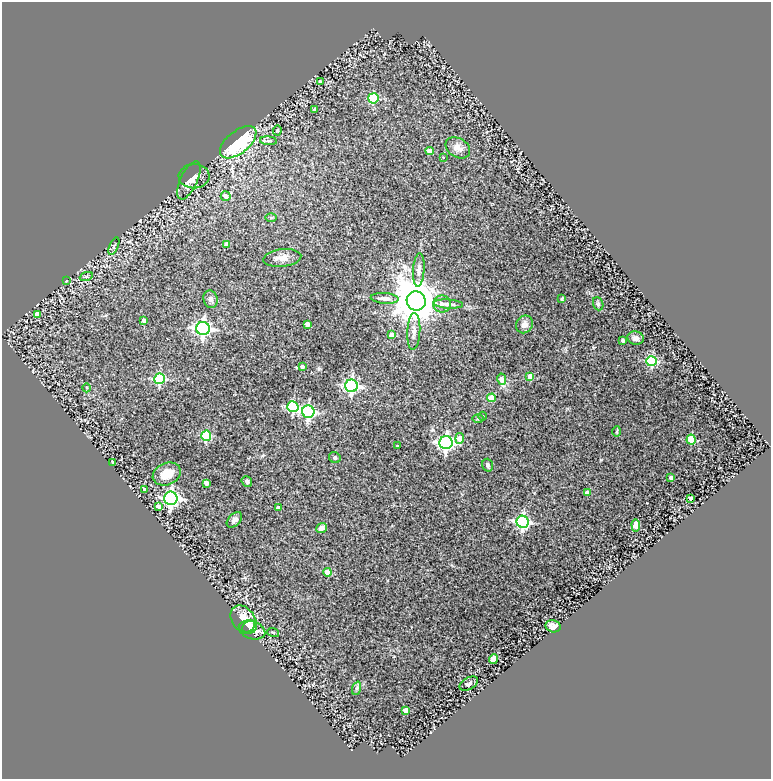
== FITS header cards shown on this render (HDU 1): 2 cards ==
NAXIS1  =                  769
NAXIS2  =                  777

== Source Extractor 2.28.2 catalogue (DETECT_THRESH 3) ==
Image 769 x 777 px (HDU 1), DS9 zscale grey, 1 PNG px = 1 image px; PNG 773 x 781 px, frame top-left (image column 1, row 777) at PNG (2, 2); each listed source drawn as its Kron ellipse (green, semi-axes under 4 px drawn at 4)
Background 0.321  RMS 0.032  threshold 0.0957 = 3 sigma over >= 5 px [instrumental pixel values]
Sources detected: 80; all 80 listed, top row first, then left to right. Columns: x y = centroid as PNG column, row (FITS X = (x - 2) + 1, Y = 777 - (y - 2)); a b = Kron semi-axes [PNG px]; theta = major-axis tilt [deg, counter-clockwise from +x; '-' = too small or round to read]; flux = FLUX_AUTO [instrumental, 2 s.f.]
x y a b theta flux
320 82 4 3 - 6
373 98 5 5 - 130
315 110 4 3 - 8.7
277 130 5 4 - 2.5
268 141 8 3 -4 3.9
238 142 21 11 39 260
458 148 13 9 -31 15
430 151 4 4 - 22
443 157 3 3 - 1.2
194 176 15 12 1 15
189 180 21 8 65 18
226 196 5 4 - 14
271 218 5 3 - 2.1
227 245 4 4 - 21
114 246 9 3 66 3
282 258 19 8 6 17
419 270 17 5 87 11
86 277 7 4 19 3.2
66 281 3 2 - 1.2
385 298 14 5 -4 10
562 298 4 3 - 2.1
211 299 9 7 -75 9.2
416 301 10 9 - 8700
442 304 9 8 - 11
448 304 15 4 -3 8.9
598 304 7 5 -70 3.5
37 315 4 4 - 18
144 320 4 3 - 10
307 324 4 4 - 14
524 324 9 8 - 12
203 328 7 6 - 700
414 331 18 6 87 14
392 335 4 4 - 19
636 338 8 6 -9 7.1
623 340 4 3 - 5.4
652 361 5 5 - 210
302 366 4 4 - 7.8
530 376 4 4 - 38
159 379 5 5 - 200
502 379 6 4 -79 26
351 386 6 6 - 460
87 388 4 3 - 2
491 398 4 4 - 44
293 407 5 5 - 180
308 412 6 6 - 370
482 416 4 3 - 1.8
478 419 6 4 -1 2.6
617 431 5 3 - 2
206 436 5 5 - 130
460 438 5 4 - 31
691 440 5 4 - 90
446 443 6 6 - 640
397 446 3 2 - 2.2
335 457 6 5 - 5.2
113 462 4 3 - 6.6
488 465 6 5 - 4.1
167 474 14 11 22 34
671 478 3 3 - 6.3
247 481 5 5 - 5.7
206 483 4 4 - 16
144 489 4 3 - 5.7
587 493 4 4 - 22
171 498 7 6 - 740
691 498 4 3 - 12
158 506 4 4 - 10
278 508 4 3 - 8
234 520 9 6 45 6.8
523 522 6 6 - 370
636 525 6 4 -86 30
321 528 5 5 - 10
327 572 4 4 - 40
244 620 16 11 -53 37
248 626 7 5 39 9.8
553 626 7 6 - 12
252 630 13 9 -19 24
273 632 6 3 -19 1.7
493 659 5 4 - 52
469 684 10 6 28 5.8
357 688 7 4 71 3.8
406 710 4 4 - 18